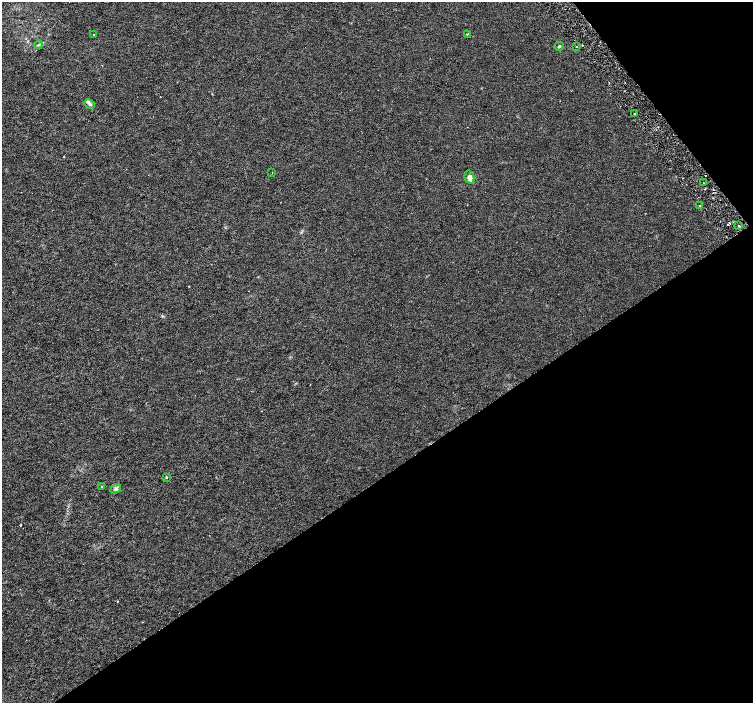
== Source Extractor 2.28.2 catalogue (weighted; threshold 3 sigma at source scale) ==
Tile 12 of 4 x 4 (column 4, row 3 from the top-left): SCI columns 4516-6017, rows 1603-3003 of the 6019 x 5941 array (HDU 1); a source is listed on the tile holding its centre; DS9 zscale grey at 2 x 2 block average (1 PNG px = mean of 2 x 2 image px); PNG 755 x 705 px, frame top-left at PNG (2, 2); each listed source drawn as its Kron ellipse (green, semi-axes under 4 px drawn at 4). Shown black and unused: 36% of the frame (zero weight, under 3 of 6 exposures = <1% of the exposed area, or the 3 px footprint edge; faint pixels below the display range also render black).
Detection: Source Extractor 2.28.2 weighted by HDU 2 'WHT'; one run over the whole footprint, this tile lists its part. Background 9.83e-04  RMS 0.0017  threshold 0.00705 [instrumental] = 3 sigma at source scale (4.09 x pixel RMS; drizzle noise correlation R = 1.36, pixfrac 0.8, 0.0396/0.0396 arcsec/px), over >= 5 px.
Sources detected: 21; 5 cosmic-ray / hot-pixel residue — neither listed nor drawn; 1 inside a brighter listed object's ellipse — not listed separately; the other 15 listed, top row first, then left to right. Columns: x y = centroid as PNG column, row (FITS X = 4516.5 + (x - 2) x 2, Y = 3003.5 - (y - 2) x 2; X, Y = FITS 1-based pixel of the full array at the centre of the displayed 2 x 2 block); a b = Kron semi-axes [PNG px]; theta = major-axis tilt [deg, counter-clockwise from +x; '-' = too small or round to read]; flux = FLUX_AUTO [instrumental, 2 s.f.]
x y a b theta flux
467 34 3 2 - 0.3
94 35 2 2 - 0.47
39 45 4 3 - 0.46
559 46 4 3 - 0.47
576 47 2 2 - 0.2
90 104 5 4 - 0.82
635 114 2 2 - 0.36
272 172 2 2 - 0.12
470 177 7 5 -76 2.2
703 183 2 2 - 0.17
699 206 2 2 - 0.22
739 226 3 2 - 0.27
166 477 3 3 - 0.3
102 486 3 2 - 0.23
116 489 6 4 34 0.92
Diffuse or blended objects may show on this block-average render without a row.